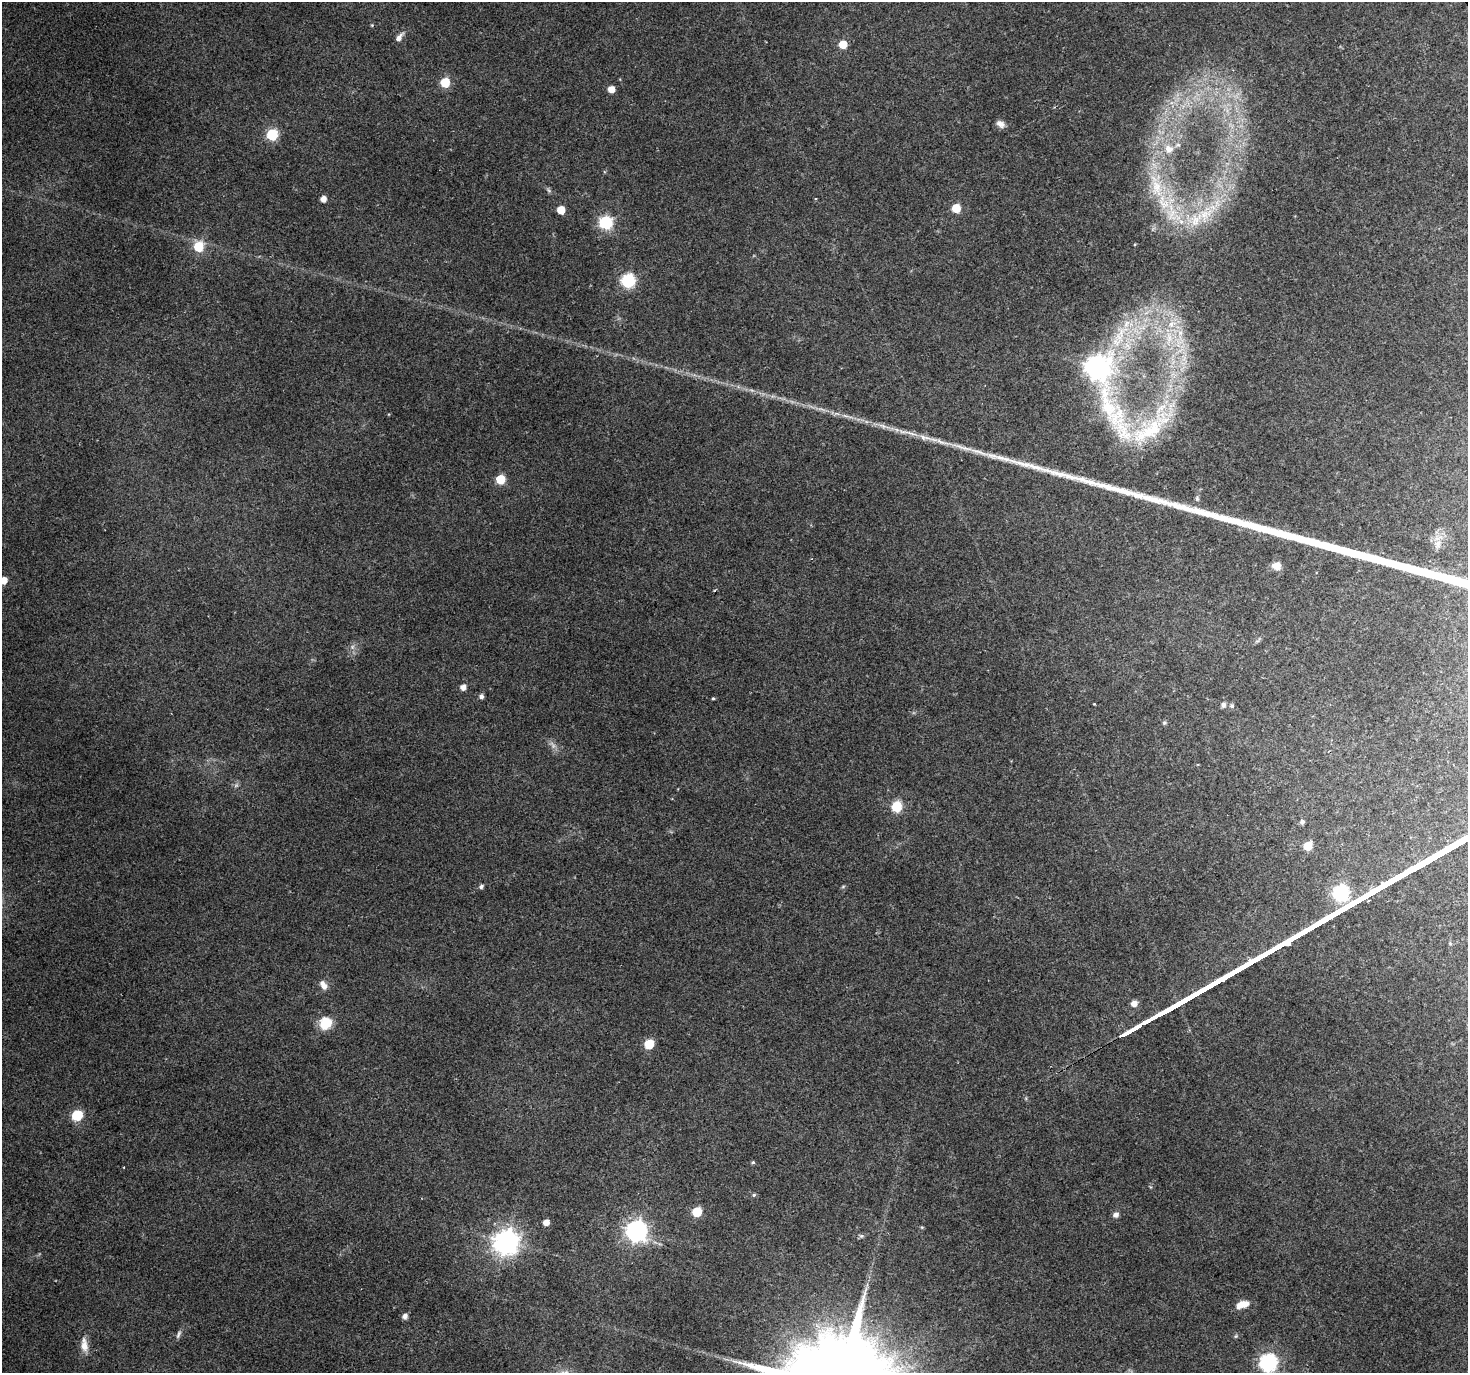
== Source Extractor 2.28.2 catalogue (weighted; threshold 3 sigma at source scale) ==
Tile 10 of 4 x 4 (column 2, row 3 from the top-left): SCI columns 1467-2932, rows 1486-2856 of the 5868 x 5773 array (HDU 1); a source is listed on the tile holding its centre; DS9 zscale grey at full resolution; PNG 1470 x 1375 px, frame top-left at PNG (2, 2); no overlay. Shown black and unused: <1% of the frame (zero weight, under 2 of 3 exposures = <1% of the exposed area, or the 3 px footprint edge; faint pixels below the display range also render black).
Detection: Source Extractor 2.28.2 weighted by HDU 2 'WHT'; one run over the whole footprint, this tile lists its part. Background 0.0715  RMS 0.0085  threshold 0.0383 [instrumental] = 3 sigma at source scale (4.5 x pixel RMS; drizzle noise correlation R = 1.50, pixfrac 1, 0.0396/0.0396 arcsec/px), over >= 5 px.
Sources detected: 69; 1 too faint to see at this stretch — not listed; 5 inside a brighter listed object's ellipse — not listed separately; the other 63 listed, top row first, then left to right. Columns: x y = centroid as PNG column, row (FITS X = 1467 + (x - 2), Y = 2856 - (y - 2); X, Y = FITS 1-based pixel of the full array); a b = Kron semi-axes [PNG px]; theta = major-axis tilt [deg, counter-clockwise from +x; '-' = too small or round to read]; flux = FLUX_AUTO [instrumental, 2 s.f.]
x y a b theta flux
372 25 5 3 - 0.79
399 37 13 6 52 4.2
843 44 5 5 - 25
445 82 6 6 - 40
611 89 5 5 - 11
1000 124 11 7 -33 4.5
272 135 6 6 - 70
1169 149 13 11 -34 11
1157 188 33 17 -77 37
549 190 7 4 -46 1.6
323 199 5 4 - 6
956 208 5 5 - 23
561 210 5 5 - 16
1172 214 31 19 -36 38
605 223 6 6 - 120
198 247 6 5 - 49
628 280 6 6 - 160
1172 324 14 10 30 12
1119 337 45 16 58 45
1180 340 19 13 -89 20
1097 369 37 10 -68 670
883 426 21 5 -15 7.1
1152 430 44 30 24 66
925 437 23 7 -11 9.9
500 479 5 5 - 36
1197 498 7 5 -75 1.7
1438 543 9 8 - 4.6
1276 566 11 10 - 6.8
3 580 5 5 - 12
714 591 3 3 - 1
352 647 6 5 - 2.1
463 687 5 5 - 5.8
481 696 5 5 - 2.9
713 698 4 3 - 1
1094 704 3 2 - 0.8
1223 705 8 6 -75 2.4
1232 706 6 5 - 1.4
1164 723 6 5 - 1.3
1198 765 3 2 - 0.85
236 785 6 6 - 1.9
897 807 6 6 - 57
1302 822 6 5 - 1.9
1308 846 6 5 - 28
481 886 5 4 - 2.4
1341 893 7 7 - 190
323 985 13 7 -61 5.8
1134 1003 6 5 - 6.8
325 1023 13 11 42 20
649 1044 6 5 - 39
77 1115 6 6 - 55
753 1162 4 4 - 1.3
754 1195 5 5 - 1.7
697 1212 6 5 - 47
1116 1215 7 6 - 3.2
546 1222 5 4 - 7.8
636 1231 8 8 - 490
506 1242 9 8 - 810
1242 1304 15 8 16 9.2
405 1316 5 5 - 5
178 1335 12 5 66 2.5
1236 1336 6 4 45 1.1
84 1345 19 9 -83 8.8
1268 1362 7 7 - 260
Isophote crosses this tile's border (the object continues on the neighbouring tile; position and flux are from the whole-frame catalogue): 1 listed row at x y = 3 580